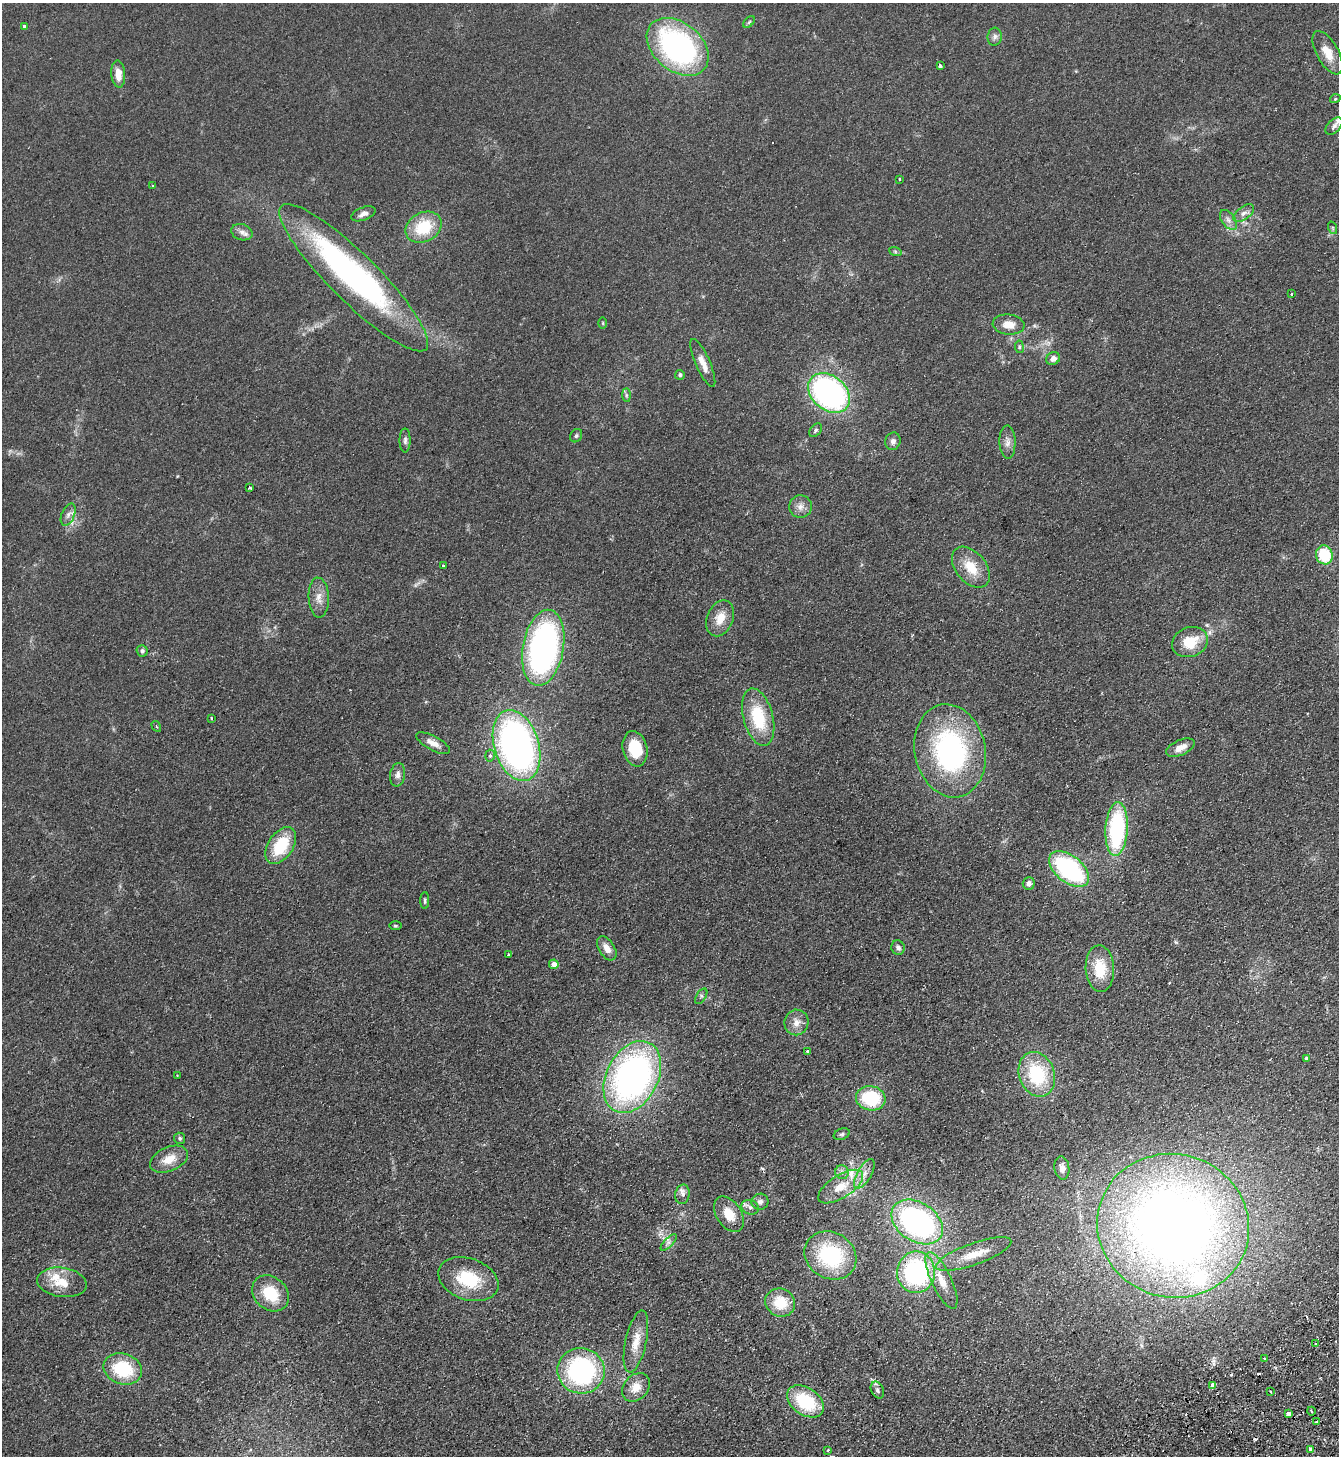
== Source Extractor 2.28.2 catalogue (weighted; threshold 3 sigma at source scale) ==
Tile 6 of 4 x 4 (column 2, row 2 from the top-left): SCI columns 1666-3002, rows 2958-4411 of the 5869 x 5915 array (HDU 1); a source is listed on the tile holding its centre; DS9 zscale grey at full resolution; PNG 1341 x 1458 px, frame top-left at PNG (2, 3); each listed source drawn as its Kron ellipse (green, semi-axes under 4 px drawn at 4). Shown black and unused: <1% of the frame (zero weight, under 2 of 3 exposures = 3% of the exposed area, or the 3 px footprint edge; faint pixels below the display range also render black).
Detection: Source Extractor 2.28.2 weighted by HDU 2 'WHT'; one run over the whole footprint, this tile lists its part. Background 0.0921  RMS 0.011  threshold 0.0475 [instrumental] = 3 sigma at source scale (4.5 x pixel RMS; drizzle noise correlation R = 1.50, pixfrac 1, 0.05/0.05 arcsec/px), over >= 5 px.
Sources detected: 123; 1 inside a brighter object's white glare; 5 cosmic-ray / hot-pixel residue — neither listed nor drawn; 7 inside a brighter listed object's ellipse — not listed separately; the other 110 listed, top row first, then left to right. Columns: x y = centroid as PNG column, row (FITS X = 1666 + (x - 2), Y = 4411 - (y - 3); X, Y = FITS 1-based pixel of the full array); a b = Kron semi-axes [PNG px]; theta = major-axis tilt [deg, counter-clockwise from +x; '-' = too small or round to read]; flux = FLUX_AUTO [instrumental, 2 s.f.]
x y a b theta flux
749 22 7 4 45 1.4
24 27 4 3 - 2.8
995 37 9 7 83 3.5
678 47 35 24 -39 230
1328 53 24 11 -61 15
940 66 4 3 - 6.4
118 74 13 7 -86 12
1335 99 5 3 - 0.89
1334 126 10 6 46 3.4
900 179 3 3 - 3.5
152 186 3 2 - 0.96
1244 213 12 6 36 4.8
363 214 13 6 21 4.7
1228 220 11 6 -53 4.7
424 227 19 14 28 40
1333 228 6 4 -71 1.4
242 232 11 8 -18 5
895 251 6 4 -19 1.6
354 278 102 24 -45 300
1292 294 3 3 - 1.7
603 323 6 3 -89 1
1008 324 16 10 -5 13
1019 347 6 4 -83 1.6
1053 358 7 6 - 5.4
703 363 26 7 -66 11
680 375 5 4 - 2.7
829 393 23 17 -40 260
626 395 7 4 -89 1.9
816 430 7 5 52 2.1
576 436 7 5 58 2
405 440 12 5 90 3.2
893 441 9 7 74 4.2
1007 442 16 8 -88 6.5
250 488 3 3 - 1.4
800 507 11 11 - 7
68 515 11 6 67 4.2
1324 555 9 8 - 39
444 566 3 3 - 3.3
971 567 23 15 -50 23
319 598 20 10 -88 10
720 618 19 13 67 14
1190 642 18 14 22 28
543 648 38 20 80 290
142 651 6 5 - 2.6
758 717 29 15 -75 51
211 718 3 2 - 1.8
156 726 6 3 -58 1.3
433 743 19 7 -28 8.9
516 745 36 22 -73 410
1180 748 15 7 24 9.6
635 749 18 12 -78 37
950 751 47 35 -79 190
490 756 6 5 - 2.4
398 775 12 7 81 4.8
1117 829 27 11 86 110
281 845 20 12 57 43
1069 869 23 13 -39 130
1029 883 6 6 - 4.6
425 901 8 4 90 1.8
395 926 6 3 0 1.1
607 948 13 7 -57 8.6
898 948 7 6 - 3.6
509 955 3 3 - 1.8
554 964 5 5 - 6.4
1100 969 23 14 -87 31
701 996 9 5 58 2.3
796 1022 13 12 - 9.1
807 1051 3 3 - 1.7
1306 1059 4 3 - 2.7
1037 1074 23 17 -70 65
177 1075 3 3 - 0.82
632 1077 38 26 63 380
871 1098 15 12 -10 59
842 1134 8 5 18 2.4
180 1138 5 5 - 1.9
169 1159 20 12 24 15
1062 1168 12 7 -82 6.7
842 1172 7 7 - 3.7
864 1174 16 7 60 8.5
841 1187 25 11 32 21
682 1194 9 7 80 5
760 1202 8 8 - 4
750 1207 9 7 -26 4
729 1214 20 12 -57 18
917 1222 28 19 -34 240
1173 1226 76 71 -17 1200
669 1242 10 4 46 2.9
974 1254 40 11 20 22
830 1255 27 23 -31 90
916 1272 21 19 88 140
468 1279 31 20 -19 47
941 1280 31 10 -65 18
62 1282 25 14 -8 21
270 1293 20 16 -42 35
780 1302 15 14 - 27
636 1341 32 10 78 17
1316 1344 4 3 - 1.8
1265 1359 3 2 - 2.3
123 1369 19 15 -17 56
581 1371 24 23 - 150
1213 1385 4 3 - 16
636 1387 16 12 48 13
877 1390 9 6 -65 3
1271 1392 3 2 - 0.94
806 1401 20 13 -34 57
1311 1411 4 3 - 1.2
1288 1414 4 4 - 11
1316 1422 3 3 - 1.3
1310 1449 3 3 - 3.4
828 1450 3 3 - 1.2
Unlisted compact peaks at least as high as the median listed source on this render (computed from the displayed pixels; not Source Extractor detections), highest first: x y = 1176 942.